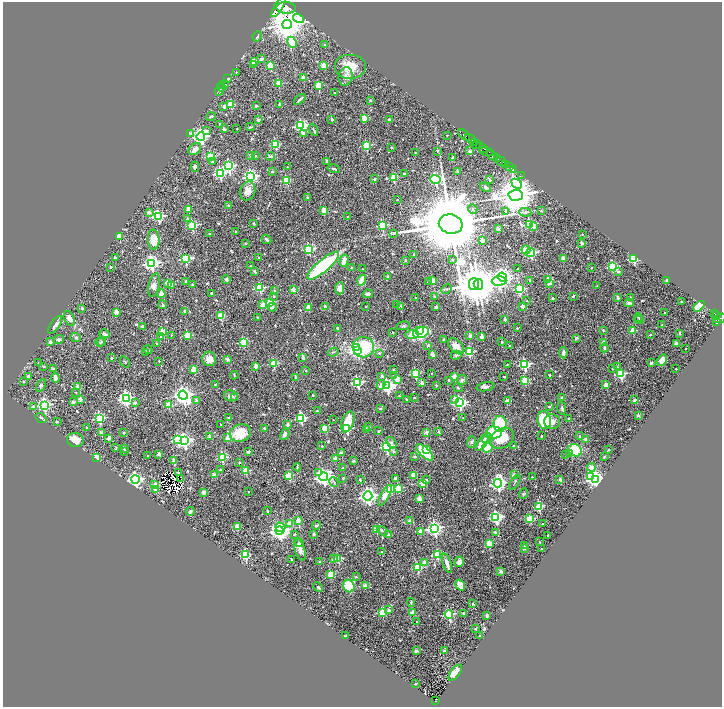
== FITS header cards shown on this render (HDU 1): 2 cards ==
NAXIS1  =                 1439
NAXIS2  =                 1410

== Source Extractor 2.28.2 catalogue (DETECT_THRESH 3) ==
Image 1439 x 1410 px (HDU 1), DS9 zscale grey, zoomed out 1/2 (1 PNG px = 2 x 2 image px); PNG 724 x 709 px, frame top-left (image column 2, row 1410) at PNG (3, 2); each listed source drawn as its Kron ellipse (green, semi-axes under 4 px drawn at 4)
Background 1.09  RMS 0.061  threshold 0.182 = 3 sigma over >= 5 px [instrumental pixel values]
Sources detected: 695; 53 cannot appear on this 1/2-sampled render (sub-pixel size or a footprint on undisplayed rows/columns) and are neither listed nor drawn; of the other 642, the 500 brightest by FLUX_AUTO listed and drawn (142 fainter detections omitted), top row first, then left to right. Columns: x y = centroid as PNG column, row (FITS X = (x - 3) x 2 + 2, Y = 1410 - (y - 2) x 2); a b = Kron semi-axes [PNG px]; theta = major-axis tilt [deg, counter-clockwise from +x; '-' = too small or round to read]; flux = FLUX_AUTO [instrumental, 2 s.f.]
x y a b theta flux
278 7 11 4 59 12000
286 8 10 5 -4 9500
299 18 6 4 -34 420
287 24 5 4 - 23000
257 36 5 3 - 18
292 42 6 3 -63 330
324 45 2 2 - 17
261 59 2 2 - 69
254 62 3 2 - 210
254 64 3 2 - 26
270 65 3 3 - 390
324 66 3 2 - 270
350 67 16 12 0 210
236 72 2 2 - 14
346 76 9 7 79 73
303 78 3 2 - 180
227 79 3 2 - 39
279 83 3 2 - 330
223 85 5 3 - 13
318 86 3 3 - 470
221 87 4 3 - 10
219 90 6 4 73 18
334 93 2 2 - 45
300 99 7 2 41 26
370 100 2 2 - 30
231 104 3 3 - 450
280 104 2 2 - 69
256 106 2 2 - 56
224 107 3 2 - 62
211 117 5 3 - 25
364 118 3 2 - 280
332 119 2 2 - 63
389 119 2 2 - 38
258 120 2 2 - 68
220 124 2 2 - 25
301 125 4 3 - 1900
250 127 4 2 - 12
224 129 2 2 - 56
237 129 2 2 - 10
313 130 6 3 -65 16
206 131 3 2 - 82
191 133 3 2 - 23
303 133 4 2 - 43
447 135 2 2 - 9.5
464 135 7 2 -39 2300
201 136 4 4 - 3000
470 139 6 2 -33 2400
474 143 4 2 - 520
275 144 3 3 - 690
366 145 3 3 - 630
476 145 4 2 - 830
480 146 3 3 - 1200
392 147 3 2 - 9.8
484 148 4 1 - 460
195 149 7 5 37 48
437 151 2 2 - 15
470 151 2 2 - 130
487 152 7 3 -12 1700
416 153 2 2 - 21
250 155 2 2 - 17
492 155 6 3 -41 4600
210 156 3 3 - 630
255 156 2 2 - 29
271 156 4 2 - 53
452 158 3 2 - 12
498 158 2 2 - 570
327 161 2 2 - 97
501 161 5 2 - 2200
212 162 3 2 - 19
506 164 3 2 - 340
229 166 4 4 - 1700
195 167 5 3 - 30
287 167 2 2 - 15
509 167 2 1 - 360
334 169 6 2 -14 13
513 170 3 2 - 120
272 172 3 3 - 14
458 172 2 2 - 77
220 173 4 4 - 1400
404 174 3 3 - 16
522 175 3 1 - 22
251 177 4 4 - 3200
393 177 3 3 - 430
374 179 2 2 - 59
435 179 5 4 - 2000
286 180 3 3 - 530
490 180 2 2 - 34
517 184 6 4 -43 900
485 187 6 4 -35 21
248 191 9 7 76 100
516 195 7 5 2 43000
308 198 2 2 - 30
397 200 2 2 - 12
228 206 2 2 - 63
188 209 2 2 - 160
473 209 5 4 - 22
323 211 2 2 - 210
505 211 3 3 - 21
541 211 2 2 - 16
525 212 6 4 -2 23
149 213 2 2 - 99
158 216 3 3 - 1600
347 217 2 2 - 19
187 218 2 2 - 14
254 224 3 3 - 11
451 224 12 9 -12 190000
529 224 3 3 - 990
192 225 3 3 - 1100
382 225 3 3 - 870
534 227 3 2 - 41
498 229 2 2 - 120
236 232 2 2 - 16
393 233 3 3 - 34
210 234 2 2 - 27
582 234 2 2 - 13
119 236 3 2 - 350
267 239 5 2 - 17
154 240 10 5 -86 160
482 240 4 2 - 55
246 243 2 2 - 30
582 243 2 2 - 100
309 249 3 3 - 1200
526 250 4 3 - 270
531 252 4 3 - 1200
414 254 2 2 - 29
115 258 2 2 - 95
259 258 2 2 - 30
633 258 3 3 - 1100
185 259 4 3 - 870
563 259 2 2 - 170
344 260 6 3 77 78
405 260 2 2 - 48
453 260 2 2 - 11
151 263 4 4 - 3900
251 266 3 2 - 11
323 266 20 6 40 1100
111 267 2 2 - 58
613 267 3 3 - 990
351 268 2 2 - 24
591 268 2 2 - 12
362 269 2 2 - 11
517 269 2 2 - 19
255 271 3 2 - 21
618 272 2 2 - 57
387 277 3 2 - 78
502 277 5 4 - 5100
226 279 4 4 - 25
362 280 5 4 - 150
432 280 2 2 - 290
530 280 2 2 - 30
548 280 3 2 - 420
667 280 4 2 - 20
186 281 2 2 - 79
499 281 7 4 3 1300
428 282 2 2 - 20
168 283 3 2 - 270
550 283 3 2 - 56
474 284 6 5 - 33000
478 284 6 4 -79 21000
154 285 12 5 77 54
172 285 2 2 - 140
192 285 2 2 - 50
597 286 2 2 - 9.5
259 288 3 3 - 690
340 288 6 4 82 80
446 289 6 2 26 13
519 289 3 3 - 1000
274 290 2 2 - 36
293 290 2 2 - 150
161 293 4 4 - 61
212 293 2 2 - 23
368 294 5 3 - 25
274 296 2 2 - 15
573 296 2 2 - 46
415 297 2 2 - 12
434 297 2 2 - 42
553 298 2 2 - 34
618 298 3 3 - 22
631 298 2 2 - 50
527 300 3 3 - 11
681 301 2 2 - 10
270 302 3 3 - 460
629 303 5 3 - 31
397 304 2 2 - 11
163 305 4 2 - 41
263 305 3 2 - 190
400 306 3 2 - 10
523 306 2 2 - 140
699 306 6 4 42 290
272 307 4 3 - 28
308 307 3 2 - 97
325 307 2 2 - 68
366 307 2 2 - 11
436 307 4 3 - 18
82 308 2 2 - 42
185 311 2 2 - 110
116 312 2 2 - 170
664 313 2 2 - 13
715 313 4 2 - 210
717 315 3 2 - 350
220 316 3 3 - 450
257 317 2 2 - 14
638 317 4 2 - 22
69 318 8 5 -63 56
720 318 7 3 20 1200
505 319 2 2 - 67
639 320 4 3 - 10
717 321 3 3 - 380
55 325 10 4 54 69
662 325 2 2 - 21
143 326 4 2 - 15
403 326 6 4 12 21
337 328 4 2 - 15
517 328 2 2 - 18
603 330 3 3 - 10
633 330 2 2 - 240
419 331 3 3 - 380
163 332 3 3 - 460
392 332 2 2 - 14
421 332 8 5 18 790
680 333 2 2 - 48
104 334 5 3 - 31
171 335 3 2 - 11
188 335 3 3 - 460
412 335 7 4 6 720
650 335 2 2 - 42
470 336 2 2 - 91
482 336 3 2 - 160
76 337 5 4 - 20
161 337 3 2 - 13
576 338 3 3 - 15
59 339 5 4 - 22
443 339 3 2 - 11
102 341 5 3 - 15
50 342 2 2 - 99
100 342 5 4 - 15
243 342 3 3 - 680
502 342 2 2 - 46
604 343 4 3 - 55
676 343 2 2 - 77
156 344 2 2 - 14
428 345 3 2 - 24
456 346 10 6 -45 120
510 346 2 2 - 29
363 347 11 10 - 620
357 348 4 3 - 260
604 348 4 3 - 19
686 348 2 2 - 13
148 350 4 3 - 12
358 351 4 3 - 2500
146 352 3 3 - 11
333 352 5 3 - 14
469 352 3 3 - 770
379 353 2 2 - 22
563 353 5 3 - 30
432 354 2 2 - 170
456 355 5 4 - 22
303 357 2 2 - 110
112 358 2 2 - 60
209 359 7 7 - 120
227 359 2 2 - 110
662 360 6 4 58 100
159 361 2 2 - 13
125 362 6 3 -55 11
38 363 2 2 - 10
274 363 3 3 - 440
651 363 2 2 - 70
507 364 2 2 - 17
525 364 3 3 - 1300
44 366 2 2 - 11
256 366 2 2 - 170
617 367 3 2 - 21
53 369 3 2 - 36
613 369 3 2 - 13
676 369 2 2 - 12
194 370 3 2 - 310
393 370 3 2 - 9.4
306 371 2 2 - 34
415 373 3 3 - 730
431 373 2 2 - 11
621 374 3 3 - 980
234 375 4 3 - 13
550 375 2 2 - 23
28 376 4 3 - 28
382 376 2 2 - 76
394 376 2 2 - 22
296 377 2 2 - 72
454 377 2 2 - 220
504 377 2 2 - 30
55 378 5 3 - 61
398 379 3 2 - 190
448 380 2 2 - 23
462 380 5 5 - 27
525 380 3 3 - 510
23 382 2 2 - 14
357 382 3 3 - 1100
422 383 2 2 - 140
215 385 3 2 - 10
381 385 5 3 - 60
436 385 2 2 - 11
606 385 2 2 - 190
41 386 7 4 61 25
78 386 2 2 - 130
387 386 4 4 - 2500
485 387 9 4 10 38
458 388 5 3 - 10
76 392 2 2 - 9.3
183 395 4 4 - 6200
231 396 7 5 -12 34
313 396 2 2 - 30
399 396 2 2 - 17
234 397 3 3 - 23
414 397 2 2 - 24
126 398 4 4 - 2700
562 398 2 2 - 27
80 399 2 2 - 100
406 399 3 2 - 12
455 399 3 2 - 130
634 400 2 2 - 100
197 401 2 2 - 110
507 401 3 2 - 150
73 402 2 2 - 78
135 403 2 2 - 62
460 403 4 4 - 2000
44 405 4 4 - 2200
169 405 3 2 - 310
33 406 3 2 - 19
549 407 2 2 - 26
562 408 6 3 -79 20
380 409 2 2 - 32
317 411 2 2 - 22
638 415 2 2 - 82
41 418 6 3 -37 19
99 418 4 3 - 1200
228 418 2 2 - 34
301 418 3 3 - 1100
463 418 2 2 - 10
333 419 2 2 - 9.7
569 419 2 2 - 82
544 420 9 7 -79 460
57 421 2 2 - 33
348 422 11 6 70 280
552 422 8 7 - 65
220 424 2 2 - 12
500 424 8 6 -80 430
287 425 2 2 - 110
87 427 2 2 - 14
368 427 2 2 - 45
264 428 2 2 - 30
324 428 3 2 - 400
347 428 3 3 - 1100
367 430 3 2 - 47
379 431 2 2 - 32
426 432 2 2 - 110
438 432 2 2 - 41
494 432 8 6 -1 280
101 433 2 2 - 140
124 433 3 2 - 9.6
240 433 10 8 17 270
285 434 6 4 63 38
542 436 2 2 - 16
580 436 2 2 - 31
210 437 2 2 - 140
109 438 2 2 - 110
228 438 2 2 - 220
487 438 6 5 - 38
502 438 13 9 30 250
586 439 2 2 - 78
75 440 8 7 - 130
178 440 4 3 - 920
184 441 4 3 - 3300
471 442 6 4 74 20
391 443 6 3 -51 60
482 443 8 4 51 190
322 446 2 2 - 17
387 446 4 3 - 2400
513 446 2 2 - 11
116 448 4 2 - 12
487 448 5 5 - 360
124 449 2 2 - 19
426 450 3 3 - 310
575 450 7 6 - 530
608 450 2 2 - 13
124 451 2 2 - 29
248 452 2 2 - 74
394 452 2 2 - 23
425 452 11 4 -43 870
341 453 2 2 - 120
570 453 3 3 - 46
159 454 2 2 - 110
566 455 4 3 - 11
147 456 2 2 - 18
414 456 3 3 - 9.4
604 456 4 2 - 11
97 457 3 2 - 260
222 458 3 3 - 690
335 459 2 2 - 170
174 460 3 2 - 120
353 461 2 2 - 51
240 462 2 2 - 12
297 467 4 2 - 9.5
591 467 4 3 - 220
343 468 2 2 - 15
221 470 2 2 - 31
246 470 3 2 - 310
178 473 2 2 - 94
318 473 3 3 - 63
214 475 2 2 - 170
289 475 3 2 - 460
413 475 4 3 - 100
514 475 2 2 - 110
591 476 3 3 - 830
323 477 4 4 - 5100
532 477 2 2 - 18
343 478 2 2 - 25
395 478 4 3 - 12
135 479 4 4 - 2700
181 479 2 1 - 9.4
560 479 2 2 - 47
595 479 4 3 - 4300
360 480 2 2 - 34
426 480 2 2 - 50
334 482 5 3 - 16
515 482 8 2 58 16
423 483 2 2 - 300
498 483 4 4 - 3300
155 485 2 2 - 270
398 488 3 3 - 290
391 489 3 3 - 420
155 490 2 2 - 130
248 491 2 2 - 16
203 492 2 2 - 130
524 494 5 4 - 17
385 495 12 4 61 130
368 496 4 4 - 5600
419 499 2 2 - 220
539 506 4 3 - 680
190 511 4 3 - 34
267 511 2 2 - 25
496 517 4 3 - 1900
530 519 4 3 - 490
298 521 3 2 - 220
409 521 2 2 - 140
289 523 3 3 - 75
542 523 2 2 - 14
316 525 4 3 - 16
237 527 2 2 - 260
280 527 5 4 - 470
434 528 4 4 - 3300
280 530 4 3 - 6500
376 530 3 2 - 340
382 531 6 3 -30 19
420 531 2 2 - 170
495 532 3 3 - 29
295 534 4 3 - 14
314 534 2 2 - 59
388 535 2 2 - 95
548 535 2 2 - 27
540 542 2 2 - 14
299 543 4 3 - 24
489 544 3 3 - 400
525 545 2 2 - 46
524 548 2 2 - 82
541 549 2 2 - 16
300 550 11 5 -73 67
382 552 2 2 - 50
437 554 3 3 - 630
245 555 3 3 - 690
334 558 3 3 - 30
292 559 2 2 - 21
338 559 3 3 - 510
320 562 2 2 - 50
459 562 5 4 - 45
425 563 2 2 - 250
447 563 10 4 -71 50
417 568 3 3 - 640
501 571 2 2 - 74
331 574 3 2 - 400
356 577 2 2 - 10
460 585 6 4 -56 85
349 586 6 5 - 290
365 586 2 2 - 140
318 587 5 3 - 14
411 603 5 3 - 11
473 604 2 2 - 56
389 610 2 2 - 44
382 612 3 3 - 530
413 612 2 2 - 220
463 613 2 2 - 27
449 614 4 3 - 1100
487 616 3 2 - 49
417 622 2 2 - 15
475 629 2 2 - 14
480 635 2 2 - 11
345 636 2 2 - 30
416 651 2 2 - 83
444 651 4 2 - 23
455 673 9 4 55 170
415 684 2 2 - 37
435 701 4 3 - 100
At the frame edge (FLAGS 8, measured only in part): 1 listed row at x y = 278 7
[142 fainter detections neither listed nor drawn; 53 sub-pixel or undisplayed-footprint detections neither listed nor drawn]